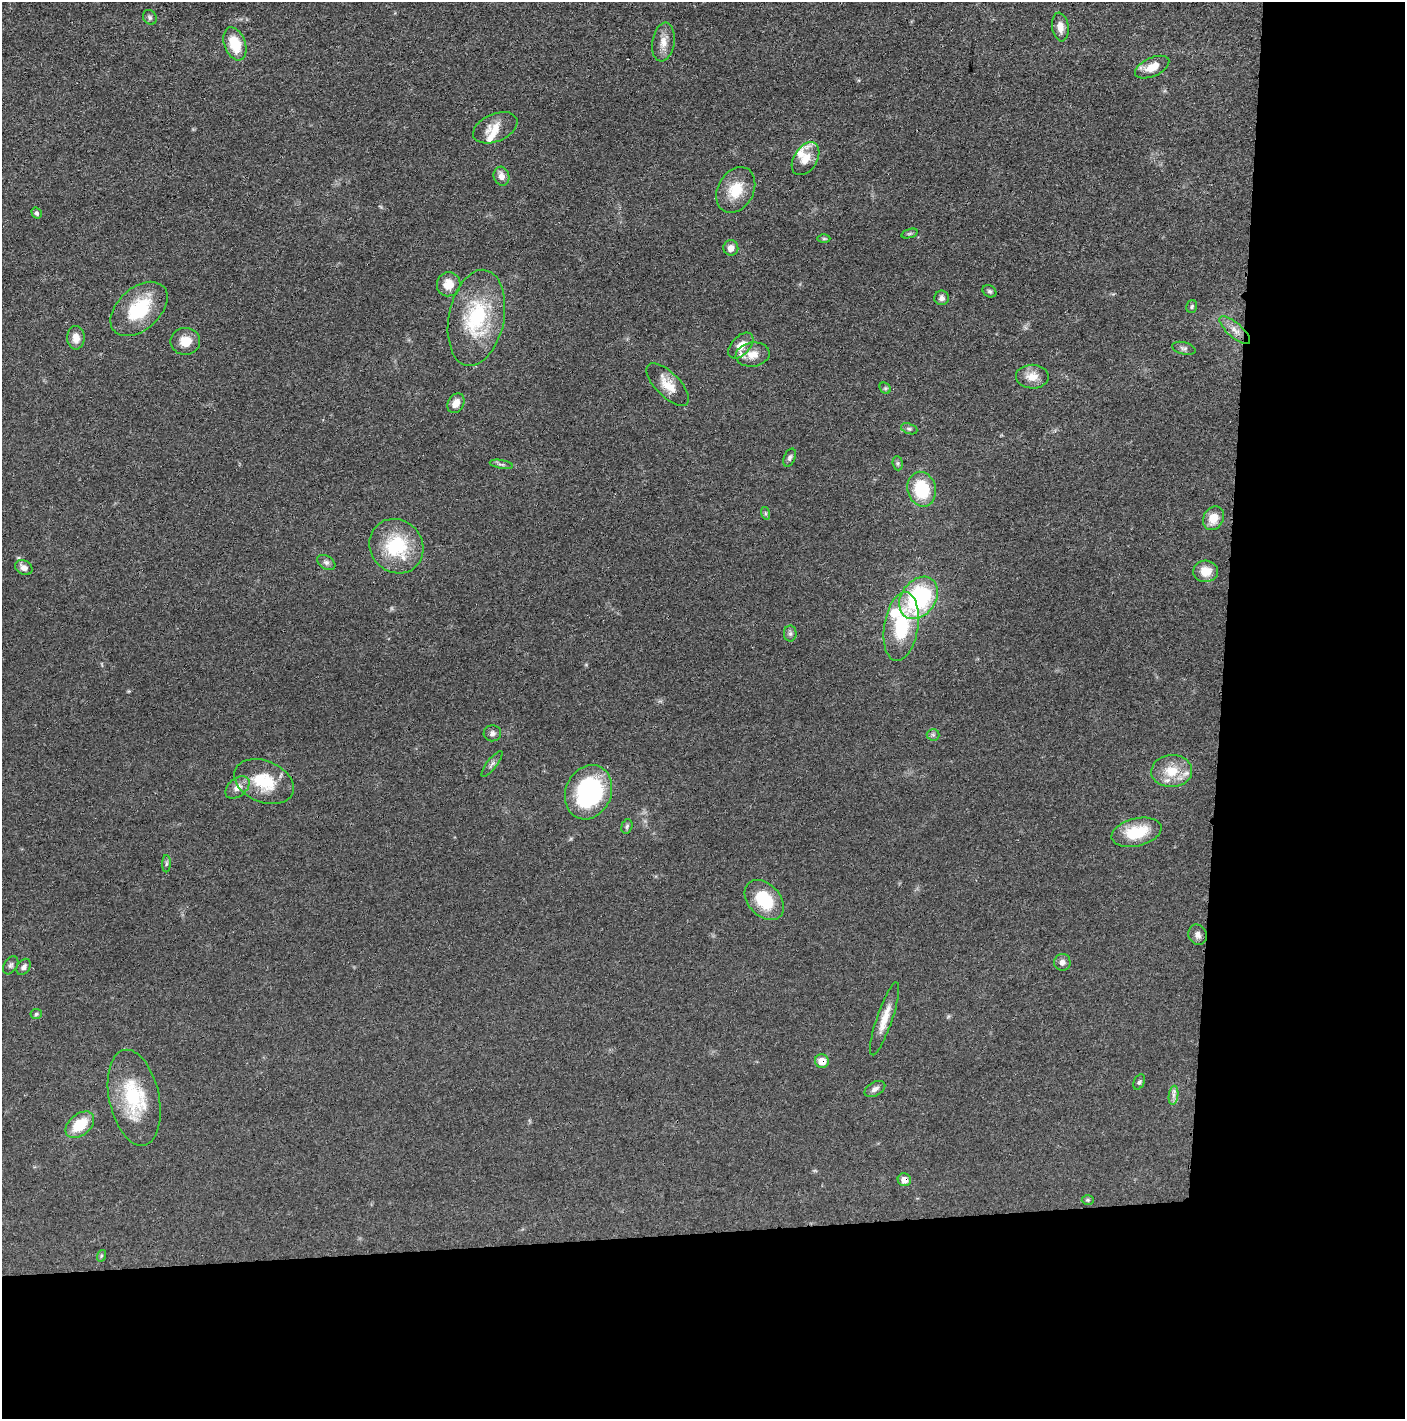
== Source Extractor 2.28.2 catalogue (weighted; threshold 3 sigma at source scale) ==
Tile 9 of 3 x 3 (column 3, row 3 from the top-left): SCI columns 2820-4222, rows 7-1423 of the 4235 x 4264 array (HDU 1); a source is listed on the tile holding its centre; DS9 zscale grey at full resolution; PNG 1407 x 1421 px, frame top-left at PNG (2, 2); each listed source drawn as its Kron ellipse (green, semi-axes under 4 px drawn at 4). Shown black and unused: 24% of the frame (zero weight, under 3 of 4 exposures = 1% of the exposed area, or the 3 px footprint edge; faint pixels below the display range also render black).
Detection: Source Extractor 2.28.2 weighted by HDU 2 'WHT'; one run over the whole footprint, this tile lists its part. Background 0.0475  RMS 0.0051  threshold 0.023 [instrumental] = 3 sigma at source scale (4.5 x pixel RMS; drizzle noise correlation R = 1.50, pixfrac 1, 0.05/0.05 arcsec/px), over >= 5 px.
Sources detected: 75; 6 inside a brighter listed object's ellipse — not listed separately; the other 69 listed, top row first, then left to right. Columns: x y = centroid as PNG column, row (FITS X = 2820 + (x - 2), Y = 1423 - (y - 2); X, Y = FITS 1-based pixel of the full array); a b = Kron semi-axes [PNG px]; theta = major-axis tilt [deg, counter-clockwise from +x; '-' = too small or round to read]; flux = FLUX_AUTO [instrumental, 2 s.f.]
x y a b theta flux
150 17 8 6 -57 1.2
1060 27 14 8 -82 4.3
663 42 19 11 81 5.4
235 44 17 10 -69 14
1152 67 18 9 24 6.6
495 128 23 14 23 7.9
806 159 18 11 57 6.9
501 176 9 7 -74 3.4
736 190 24 18 61 13
37 213 6 5 - 1.1
909 234 8 3 19 0.8
824 239 6 4 0 0.74
731 248 8 7 - 3.4
449 284 12 11 - 6.8
989 291 7 5 -31 1.1
942 298 7 7 - 2
1192 307 6 5 - 0.84
139 309 33 21 42 28
476 318 49 27 79 41
1235 330 19 7 -41 4.5
76 338 11 8 -88 4.7
185 341 15 13 1 7.6
741 346 15 9 46 5.7
1184 348 12 6 -14 1.5
753 355 17 12 8 6
1032 377 16 12 -1 6.7
668 385 27 12 -45 8
885 388 6 5 - 0.87
456 403 10 8 59 4.4
909 429 8 5 -20 1
790 458 9 5 67 1.5
898 463 7 5 -83 0.92
501 464 12 3 -10 1.2
922 489 18 14 -76 24
765 513 6 4 -72 0.73
1213 518 12 10 62 7.2
396 546 28 26 -47 31
326 562 10 6 -31 1.7
24 568 9 7 -31 3.1
1206 571 12 11 - 7.6
919 598 23 17 54 63
901 627 34 17 81 31
790 634 8 6 90 1.3
492 733 9 8 - 1.8
933 735 6 6 - 1.1
492 764 16 5 52 1.8
1172 771 20 16 3 12
264 782 31 20 -22 20
237 787 14 9 40 4.2
589 792 28 23 66 68
627 826 7 5 74 0.97
1136 832 25 14 14 19
166 864 9 4 89 1
764 900 23 16 -46 21
1198 935 10 9 - 2.4
1062 962 8 8 - 2.3
11 965 10 6 57 1.4
24 967 9 6 57 1.8
36 1014 6 5 - 0.8
884 1019 38 8 71 8.3
822 1061 7 6 - 6.7
1139 1082 8 5 66 1.1
875 1089 11 6 29 2.3
1173 1095 9 4 82 1.9
134 1098 49 25 -78 33
80 1125 16 10 39 15
904 1180 6 6 - 4.3
1088 1200 6 5 - 0.81
101 1256 6 3 72 0.62
Overlapping masked pixels (flux is a lower limit): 2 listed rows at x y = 822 1061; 904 1180